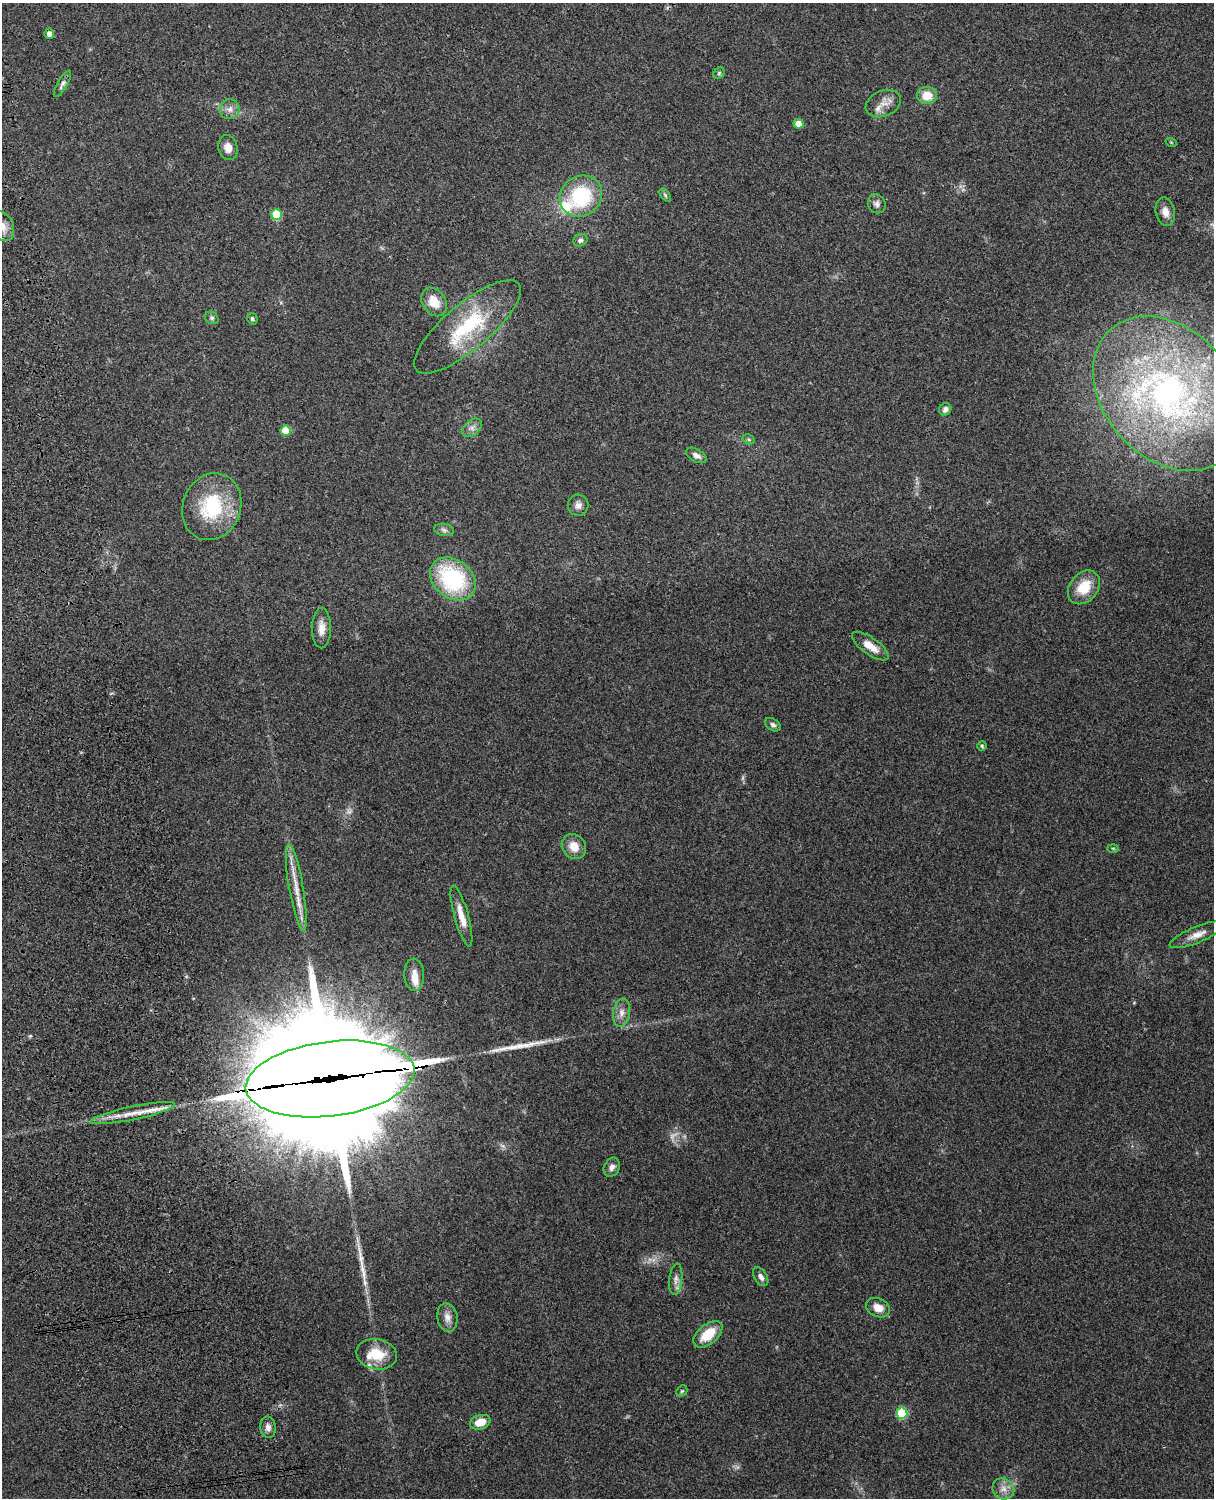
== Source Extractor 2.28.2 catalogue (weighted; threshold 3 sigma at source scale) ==
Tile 7 of 4 x 3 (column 3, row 2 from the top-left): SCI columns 2543-3754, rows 1659-3154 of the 5087 x 4926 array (HDU 1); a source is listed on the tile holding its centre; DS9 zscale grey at full resolution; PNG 1216 x 1500 px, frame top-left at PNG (2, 3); each listed source drawn as its Kron ellipse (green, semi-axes under 4 px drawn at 4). Shown black and unused: <1% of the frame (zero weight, under 3 of 4 exposures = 6% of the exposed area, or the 3 px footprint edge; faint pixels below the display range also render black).
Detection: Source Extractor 2.28.2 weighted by HDU 2 'WHT'; one run over the whole footprint, this tile lists its part. Background 0.259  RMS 0.0089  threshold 0.0401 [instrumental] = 3 sigma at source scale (4.5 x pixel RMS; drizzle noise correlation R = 1.50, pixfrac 1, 0.05/0.05 arcsec/px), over >= 5 px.
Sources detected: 67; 3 too faint to see at this stretch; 2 long thin detections or spike segments (spike, bleed or trail) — neither listed nor drawn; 6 inside a brighter listed object's ellipse — not listed separately; the other 56 listed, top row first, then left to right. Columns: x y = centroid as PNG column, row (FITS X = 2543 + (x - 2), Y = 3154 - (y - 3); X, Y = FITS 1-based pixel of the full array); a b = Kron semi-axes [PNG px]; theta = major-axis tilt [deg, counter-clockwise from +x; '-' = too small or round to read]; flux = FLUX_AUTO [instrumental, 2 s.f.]
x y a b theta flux
49 34 5 5 - 4.7
719 73 6 5 - 1.4
62 84 15 5 60 3.2
927 95 10 8 -4 14
883 104 18 12 23 9.4
230 109 10 9 - 5.6
798 124 5 5 - 13
1171 142 6 3 -19 0.81
228 148 13 9 -77 7.6
665 195 7 4 -54 1.6
581 196 22 19 39 65
877 204 10 8 -60 3.8
1165 212 14 9 -78 7
276 214 5 5 - 37
2 226 15 11 -67 9.6
580 240 7 6 - 2.3
434 302 15 11 -57 15
212 318 7 6 - 1.9
252 319 6 5 - 1.8
467 327 67 23 40 72
1168 394 86 64 -48 340
945 409 7 5 52 3.4
472 428 11 7 40 4.3
286 431 5 5 - 21
749 439 6 4 -30 1.4
696 455 11 6 -29 4.1
578 505 11 10 - 5.1
212 507 34 29 67 62
444 530 10 6 -11 2.7
453 579 25 19 -38 88
1084 587 19 14 50 21
321 628 20 9 89 9.3
870 646 21 8 -35 12
773 725 9 5 -32 2.5
982 746 5 4 - 1.1
574 846 13 11 -50 12
1113 848 6 4 -2 1
296 888 44 7 -80 17
461 916 31 7 -75 13
1197 935 29 8 22 9.5
414 975 16 10 -87 8.9
621 1013 14 8 80 6.3
330 1079 85 37 7 41000
133 1113 43 6 12 19
612 1167 10 7 61 4.1
761 1277 10 6 -57 4
676 1279 16 6 84 4.5
878 1308 12 9 -24 9.3
447 1317 14 10 -81 6.8
708 1334 17 9 40 21
377 1354 20 15 -11 22
682 1391 6 5 - 1.3
902 1413 5 5 - 45
480 1422 10 7 17 13
268 1427 10 8 -84 4.5
1003 1489 11 10 - 6.9
Overlapping masked pixels (flux is a lower limit): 1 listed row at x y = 330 1079
Isophote crosses this tile's border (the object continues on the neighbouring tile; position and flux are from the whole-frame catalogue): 1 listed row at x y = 2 226